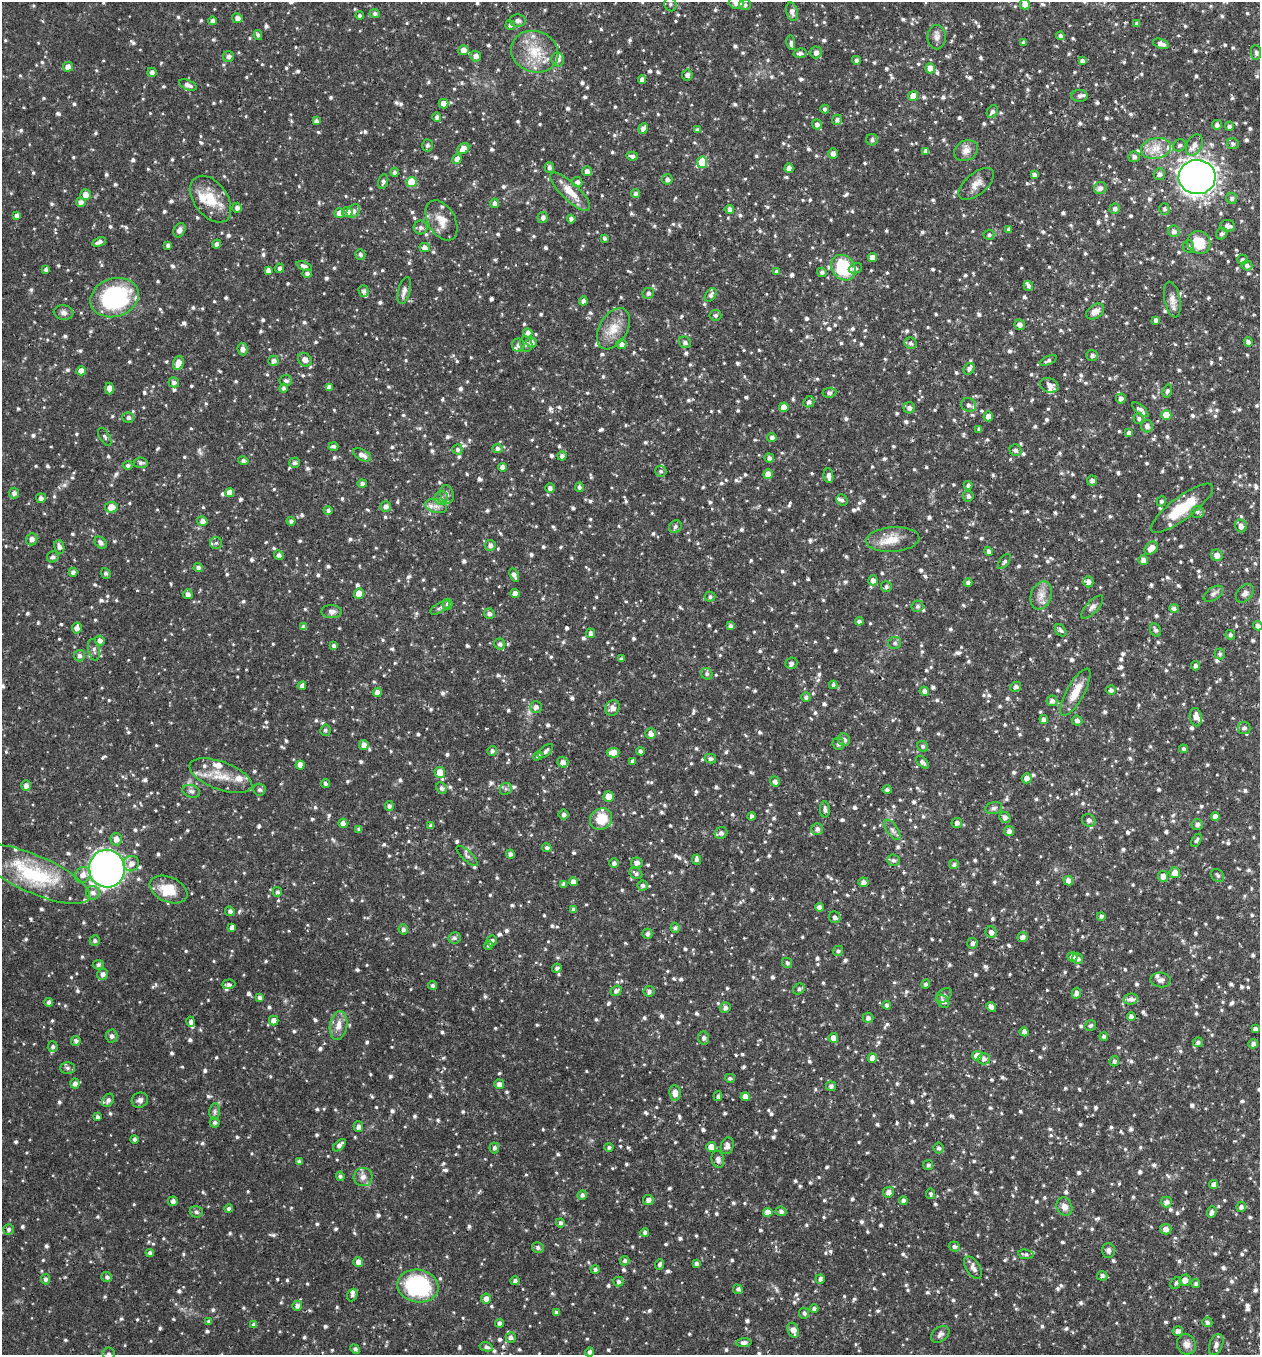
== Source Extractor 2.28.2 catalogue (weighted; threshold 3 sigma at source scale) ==
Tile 6 of 4 x 4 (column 2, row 2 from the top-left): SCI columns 1448-2705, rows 2736-4088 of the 5540 x 5467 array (HDU 1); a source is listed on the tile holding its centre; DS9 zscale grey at full resolution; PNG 1262 x 1357 px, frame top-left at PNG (2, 2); each listed source drawn as its Kron ellipse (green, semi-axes under 4 px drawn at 4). Shown black and unused: <1% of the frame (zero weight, under 2 of 3 exposures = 3% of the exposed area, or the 3 px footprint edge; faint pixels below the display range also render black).
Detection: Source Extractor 2.28.2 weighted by HDU 2 'WHT'; one run over the whole footprint, this tile lists its part. Background 0.0611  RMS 0.0077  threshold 0.0348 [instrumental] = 3 sigma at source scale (4.5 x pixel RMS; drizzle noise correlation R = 1.50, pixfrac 1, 0.05/0.05 arcsec/px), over >= 5 px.
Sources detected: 1663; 48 inside a brighter listed object's ellipse — not listed separately; of the other 1615, all 500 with FLUX_AUTO >= 1.83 (the completeness limit of this list) listed and drawn (1115 fainter detections not listed), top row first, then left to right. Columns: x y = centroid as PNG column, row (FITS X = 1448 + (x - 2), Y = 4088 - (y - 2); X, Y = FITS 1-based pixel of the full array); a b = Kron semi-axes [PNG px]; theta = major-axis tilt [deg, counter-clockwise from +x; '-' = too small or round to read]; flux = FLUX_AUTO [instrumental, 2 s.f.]
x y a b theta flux
736 3 7 5 -18 3.9
670 4 7 6 - 2.2
1025 4 5 5 - 5.7
745 5 6 5 - 2.4
792 12 9 5 -76 3.7
375 13 5 4 - 2
360 16 4 4 - 2.3
237 18 5 4 - 3.6
213 21 4 4 - 2.7
518 21 8 6 -3 2.4
1137 24 4 3 - 2.1
510 25 5 4 - 1.9
258 35 5 4 - 1.9
1060 36 4 4 - 2.6
937 37 12 9 -90 4
1024 42 4 3 - 2
791 43 7 4 -85 2.3
1161 44 8 5 -20 4.7
463 50 5 5 - 5
535 52 24 20 -20 23
816 52 6 5 - 3.4
1256 52 7 5 -82 2.2
800 53 6 5 - 2.7
476 56 5 5 - 4
228 57 5 5 - 2.1
558 59 7 6 - 3.5
856 60 4 4 - 2.1
1082 61 4 3 - 2.4
68 67 5 5 - 5.2
930 68 5 5 - 7.7
152 72 5 4 - 2.6
687 75 5 5 - 2.9
642 79 4 4 - 3.2
188 85 9 5 -22 3.5
913 96 5 5 - 10
1079 96 8 6 0 2.5
443 104 5 5 - 6.1
825 109 4 4 - 2.2
992 111 7 5 59 2.5
437 117 4 4 - 2.3
837 120 5 5 - 2.5
316 121 4 4 - 2.5
817 124 5 4 - 2.8
1217 125 5 5 - 2.7
1229 126 4 4 - 2
643 128 5 4 - 4.1
697 130 4 4 - 2.2
872 140 6 6 - 2.4
1233 144 6 5 - 1.9
427 145 6 5 - 2.4
1179 145 7 5 39 1.9
1194 145 11 7 63 5
1156 148 15 10 10 9.8
463 149 6 5 - 6.6
926 151 4 4 - 4
966 151 12 10 26 5.7
833 153 5 5 - 3.2
632 156 5 4 - 2.3
1134 157 5 5 - 2.6
457 159 5 4 - 3.7
702 162 5 5 - 22
549 167 5 5 - 2.5
789 168 5 4 - 4.1
587 171 5 5 - 3.2
395 172 4 4 - 2
1159 174 6 5 - 2.8
1034 175 4 3 - 2.3
1197 177 18 17 - 690
667 179 5 5 - 2.6
383 181 7 4 75 2.1
411 182 5 5 - 26
577 182 5 5 - 3.2
976 184 21 10 41 7
1100 188 6 6 - 3.3
570 192 26 9 -43 12
635 194 5 4 - 2.2
86 195 5 5 - 5.9
1232 198 6 5 - 2
211 199 26 16 -54 20
81 202 5 4 - 3.1
494 203 5 4 - 2.7
237 208 5 5 - 3.2
729 209 5 4 - 3
1115 209 5 5 - 2.3
1164 209 6 5 - 2.1
353 211 7 5 45 2.9
347 212 5 5 - 5
339 213 5 4 - 3.8
17 215 4 4 - 2.5
543 218 5 5 - 2.5
571 219 4 4 - 2.2
441 220 22 13 -60 10
1228 226 7 5 -8 4.4
421 227 7 7 - 2.8
1009 229 4 4 - 2
179 230 7 5 60 3
1174 231 6 5 - 2.7
1222 234 6 5 - 2.2
989 235 5 5 - 1.9
604 238 4 3 - 1.9
99 242 7 4 24 2.9
1199 242 12 11 - 21
217 244 4 4 - 2.4
168 245 4 3 - 2.1
1188 246 6 5 - 1.9
425 247 5 4 - 3.2
360 254 5 5 - 2.1
872 258 4 4 - 4.4
1242 259 5 5 - 2.5
1247 265 5 5 - 2.8
304 266 8 4 -21 3.1
280 268 4 4 - 2.4
843 268 14 11 -52 39
855 268 7 5 23 1.9
46 269 4 4 - 2.2
268 270 4 4 - 3.1
777 271 4 4 - 2.3
822 272 5 4 - 2.2
307 273 5 4 - 2.4
1028 286 5 4 - 1.9
363 291 5 5 - 2.4
404 291 14 6 76 3.6
648 293 6 5 - 2.3
711 295 7 5 56 2.4
114 298 25 19 18 89
1172 300 18 8 -79 5.7
583 301 4 4 - 2.6
1095 311 10 6 35 5.7
63 313 10 7 -7 3
715 315 6 5 - 2.2
1156 320 4 4 - 2.3
1020 325 5 5 - 3.4
613 329 22 14 59 14
528 333 5 4 - 3.2
531 342 5 5 - 2.9
685 342 6 5 - 2.4
1248 342 4 4 - 2.7
911 343 6 5 - 2.1
526 344 8 6 -80 2.4
621 344 5 4 - 3.2
518 345 6 6 - 2.7
243 349 6 5 - 3.3
1092 355 5 5 - 2.2
305 360 7 6 - 4.8
1048 360 9 4 23 2
273 361 5 5 - 2.6
178 363 7 5 72 7.9
969 369 6 5 - 2.2
81 371 5 4 - 5.6
285 381 6 5 - 2.5
174 382 5 5 - 2.5
1049 385 9 7 -21 4.6
329 387 4 4 - 3.9
109 388 6 4 -90 6.6
283 388 4 4 - 1.9
1167 391 6 4 72 2.2
829 393 7 5 8 2
1121 398 5 5 - 3.3
809 402 6 5 - 2.4
969 405 8 6 -29 3
784 407 5 5 - 6.7
909 408 5 5 - 3
1140 410 10 4 -41 2.9
1166 415 5 5 - 14
988 416 5 4 - 5.9
128 418 6 5 - 2.4
1139 419 5 5 - 2.2
1147 426 6 6 - 3.3
979 429 4 4 - 2
1129 433 4 4 - 2.6
105 437 10 5 -60 1.9
772 437 5 4 - 2.4
333 446 5 3 - 1.9
497 448 5 4 - 2.3
457 449 5 5 - 1.9
1016 450 6 5 - 2.3
362 455 10 5 -27 4.9
562 456 4 4 - 2.6
769 458 5 4 - 2.7
243 461 5 4 - 2.1
141 463 7 5 -6 2.1
294 463 5 5 - 2.1
128 465 5 4 - 2
502 467 4 4 - 4.5
661 471 6 5 - 1.9
768 474 5 4 - 7.1
828 476 7 5 -83 3.3
1092 480 5 5 - 3
362 483 4 4 - 2.4
968 485 4 4 - 2
579 487 5 4 - 1.9
550 488 5 4 - 2.8
14 493 5 5 - 3.1
230 493 4 4 - 6.4
447 494 9 6 -74 3
968 496 5 5 - 2.1
41 498 5 5 - 3
441 498 7 7 - 2.8
842 500 6 5 - 2
1161 501 5 4 - 2.1
436 506 11 6 -16 4.5
111 507 6 5 - 8.8
386 507 5 5 - 2.8
1182 508 38 11 37 27
328 510 4 4 - 2
1197 512 6 6 - 1.9
202 521 5 5 - 3.5
291 521 4 4 - 2.2
1241 526 6 6 - 4.2
675 527 7 6 - 2.2
32 539 6 5 - 3.9
893 539 26 12 4 13
101 543 7 5 -45 3
216 543 6 6 - 2
490 545 5 5 - 2.6
59 547 7 5 -76 3
1151 548 7 5 43 7.6
989 551 4 4 - 2.6
279 555 5 4 - 2.3
1217 555 6 5 - 4.6
53 557 6 5 - 2.2
1143 560 5 5 - 3.6
1004 562 9 4 52 1.9
198 567 4 4 - 2.5
73 572 4 4 - 2.7
106 573 5 4 - 2
514 575 7 3 -64 3.2
873 580 5 4 - 3.6
1088 582 5 5 - 3.4
968 583 4 4 - 2.4
886 587 5 5 - 1.9
359 593 5 5 - 7.9
1245 593 11 7 49 3.5
188 594 5 5 - 2.8
515 594 4 4 - 5.1
1213 594 11 6 35 2.8
1041 595 14 10 71 6.9
710 597 5 5 - 1.9
447 604 5 5 - 2.3
917 606 6 6 - 1.9
440 607 11 4 30 2.2
1092 607 15 6 47 3.3
1174 608 5 4 - 2.6
332 612 10 6 -2 3.3
489 614 5 5 - 2.7
859 621 4 4 - 2.4
730 626 4 4 - 2.3
1258 626 5 4 - 2.8
304 627 4 4 - 3.4
77 628 5 5 - 3.7
1061 630 7 5 -48 1.9
1155 630 7 5 -61 2
591 633 5 4 - 2.9
1230 635 5 4 - 2.1
100 641 5 5 - 3.3
895 643 6 6 - 2
500 644 6 5 - 2.4
334 646 4 4 - 2.4
94 650 11 5 -78 2.5
1220 654 5 5 - 2
79 656 5 5 - 2.7
621 659 4 3 - 2.1
791 663 6 5 - 2.1
1195 666 4 4 - 2.6
707 674 6 5 - 1.9
833 685 4 3 - 1.9
302 686 4 4 - 3.5
1015 687 6 5 - 2.5
1111 690 5 5 - 2.2
924 691 5 4 - 3
377 692 4 4 - 5.4
1075 692 26 8 61 13
806 697 5 4 - 1.9
1052 701 5 5 - 2.7
536 707 6 6 - 3.1
612 708 8 7 - 4.8
1196 717 9 6 -81 5.2
1044 719 4 4 - 3
1077 720 5 5 - 2.6
1244 728 6 6 - 2.5
325 730 5 5 - 2
651 734 5 5 - 4.2
844 740 6 6 - 3.2
838 744 6 6 - 2.1
364 745 5 5 - 4.5
923 746 6 5 - 2
1183 749 4 4 - 1.9
492 751 5 5 - 2.2
546 751 9 4 43 2.5
640 751 4 4 - 2.2
613 753 6 5 - 8.4
538 756 5 4 - 2.2
710 759 6 4 -14 2.2
633 761 4 4 - 2.2
563 762 5 5 - 4
922 762 7 4 -45 2.5
300 765 4 4 - 5.5
440 772 5 5 - 11
221 776 33 14 -20 18
1027 778 5 5 - 4.3
775 781 5 4 - 2.7
325 784 5 4 - 1.8
26 786 5 5 - 3.3
441 788 6 5 - 2.2
506 789 6 5 - 1.8
259 790 6 6 - 2.1
887 790 4 4 - 2.2
191 791 9 6 -18 2.4
609 797 5 5 - 8.1
389 806 5 4 - 2.1
994 808 9 6 12 2.3
825 809 8 5 -89 2.3
564 814 5 5 - 2.2
752 816 4 4 - 2.9
1005 817 6 5 - 2.8
1215 817 4 4 - 3.7
601 819 11 10 - 18
1089 820 7 6 - 3.3
343 823 5 4 - 4.5
957 823 5 5 - 2.4
1197 824 5 5 - 2.6
431 826 4 4 - 2.4
359 829 4 4 - 2.2
817 829 6 5 - 2.5
892 830 12 5 -56 2.9
1009 831 5 5 - 2.8
721 833 6 5 - 3.2
116 839 6 5 - 5.3
1196 840 7 4 59 2
547 848 5 4 - 2.2
510 854 4 4 - 2.3
467 856 14 5 -43 2.4
696 860 5 4 - 2.1
893 860 6 5 - 2
614 863 4 4 - 2.5
637 863 6 5 - 2.8
131 864 8 7 - 5
954 865 5 5 - 1.8
107 869 19 18 - 500
1175 873 5 5 - 7.8
34 874 60 19 -24 55
636 874 7 5 -29 2
83 875 8 7 - 5
1218 875 7 5 -46 2
1163 876 5 5 - 5.2
1068 881 5 4 - 4.3
573 882 4 4 - 5.3
863 882 5 4 - 3.3
564 884 4 4 - 2.7
643 886 5 5 - 1.9
169 890 20 12 -24 17
277 892 5 4 - 1.9
93 893 7 6 - 3.5
819 907 4 4 - 3.7
573 909 4 4 - 2.2
230 911 5 4 - 2.1
1101 916 4 4 - 2
835 917 6 5 - 2.5
232 927 4 4 - 3.3
675 928 5 4 - 1.9
403 929 5 5 - 2.4
991 932 6 5 - 3.8
647 934 5 5 - 2.6
1022 937 5 5 - 3.3
454 938 6 6 - 2.1
95 941 5 5 - 2
492 941 5 5 - 2.3
972 943 5 5 - 2.4
489 945 4 4 - 1.9
838 951 5 5 - 1.8
1072 957 5 4 - 3.2
1078 959 6 5 - 2.4
787 963 5 5 - 2
98 965 5 5 - 2
557 968 5 4 - 2.1
103 974 6 5 - 3.2
1161 980 10 7 -5 3
229 984 7 5 3 1.8
926 984 4 4 - 1.9
433 985 4 4 - 1.9
799 989 6 5 - 1.9
616 991 6 5 - 2.6
649 991 5 5 - 2.3
1076 993 5 4 - 3.5
944 995 8 6 38 2.3
260 998 4 4 - 2.6
1131 999 7 5 12 3.4
943 1001 7 5 -47 2.9
49 1002 4 4 - 2.9
887 1005 4 4 - 2.8
991 1007 5 4 - 3.1
725 1008 5 5 - 2.9
1131 1017 4 4 - 3.3
868 1018 5 5 - 2.7
274 1021 5 4 - 5.4
191 1022 5 4 - 3.1
339 1025 14 8 81 7.2
1090 1025 6 5 - 1.8
1255 1029 4 4 - 3
1024 1032 4 4 - 2.4
111 1036 6 6 - 2.4
1104 1036 4 4 - 1.9
704 1038 6 5 - 2.7
833 1038 5 4 - 4.8
76 1041 5 4 - 2.1
1198 1042 5 5 - 2.2
1253 1044 5 4 - 2.6
53 1047 5 5 - 1.8
977 1056 5 5 - 8
872 1058 5 4 - 5.3
984 1059 6 5 - 3.1
1114 1061 5 5 - 2.1
67 1068 7 6 - 2.3
730 1078 5 4 - 1.8
75 1084 5 4 - 3.4
499 1084 5 4 - 3.7
831 1086 5 4 - 2.6
675 1093 8 5 -84 5.8
718 1096 5 4 - 2
745 1097 4 4 - 6.1
108 1100 7 5 59 2.6
140 1100 8 7 - 2.8
215 1111 8 5 84 2
97 1117 4 3 - 2.2
215 1122 5 5 - 2.1
358 1127 5 5 - 3.1
134 1139 4 4 - 2.3
339 1145 8 4 44 3.2
727 1146 8 6 72 3.6
609 1147 4 4 - 1.9
711 1147 5 5 - 7.1
494 1148 5 5 - 2.2
939 1148 5 5 - 1.8
718 1159 9 6 -78 3.8
299 1162 4 4 - 2.2
928 1165 5 5 - 2.1
340 1176 5 4 - 1.9
363 1177 9 9 - 4.1
1214 1185 4 4 - 4.1
888 1192 5 5 - 3.7
931 1194 5 4 - 1.9
582 1195 4 4 - 2.2
648 1200 5 5 - 3.3
173 1201 5 4 - 2.7
903 1201 4 4 - 2.3
1166 1202 5 5 - 2.7
1064 1207 9 7 -64 5.5
1241 1207 5 5 - 2.3
229 1209 4 4 - 2
781 1211 5 4 - 2.5
196 1212 6 6 - 2.2
768 1212 5 4 - 5.7
1212 1212 6 4 67 2.9
560 1223 5 4 - 2.3
8 1229 5 5 - 2
1166 1229 6 5 - 4.2
645 1232 4 4 - 1.9
954 1247 5 5 - 2.1
538 1248 6 5 - 2.2
1108 1250 7 6 - 3.1
150 1253 4 4 - 2.5
1026 1254 8 4 -10 1.9
625 1261 5 4 - 2.3
358 1262 5 4 - 4.1
696 1263 4 4 - 2
659 1264 5 4 - 2.2
973 1268 12 7 -58 4.7
595 1270 4 4 - 2
1102 1276 5 4 - 2.2
107 1277 5 5 - 2.3
45 1279 5 4 - 2.4
820 1279 5 4 - 2.2
1185 1280 6 5 - 4.4
515 1281 5 4 - 2.1
618 1282 5 5 - 2.2
1176 1283 6 5 - 2.1
1196 1283 4 4 - 1.9
418 1286 21 16 -10 79
738 1289 5 4 - 2.1
352 1295 6 5 - 1.9
486 1299 5 5 - 4.3
297 1306 5 5 - 3
814 1308 4 4 - 1.8
556 1312 4 3 - 1.8
804 1313 5 5 - 2.1
209 1321 4 4 - 1.9
1207 1322 5 4 - 2.1
500 1323 4 4 - 3.1
254 1325 4 4 - 2.7
793 1330 8 5 -67 5.2
1178 1331 5 5 - 2.7
940 1334 10 7 37 3
511 1337 5 5 - 2.6
744 1343 7 4 3 2.9
1186 1344 10 9 - 4.7
1216 1345 11 6 70 3.1
486 1347 7 4 -11 2.1
355 1349 5 4 - 1.9
589 1352 4 4 - 2.3
108 1354 6 6 - 1.9
Isophote crosses this tile's border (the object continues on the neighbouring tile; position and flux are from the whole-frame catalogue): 5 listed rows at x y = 736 3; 670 4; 1258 626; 34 874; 108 1354